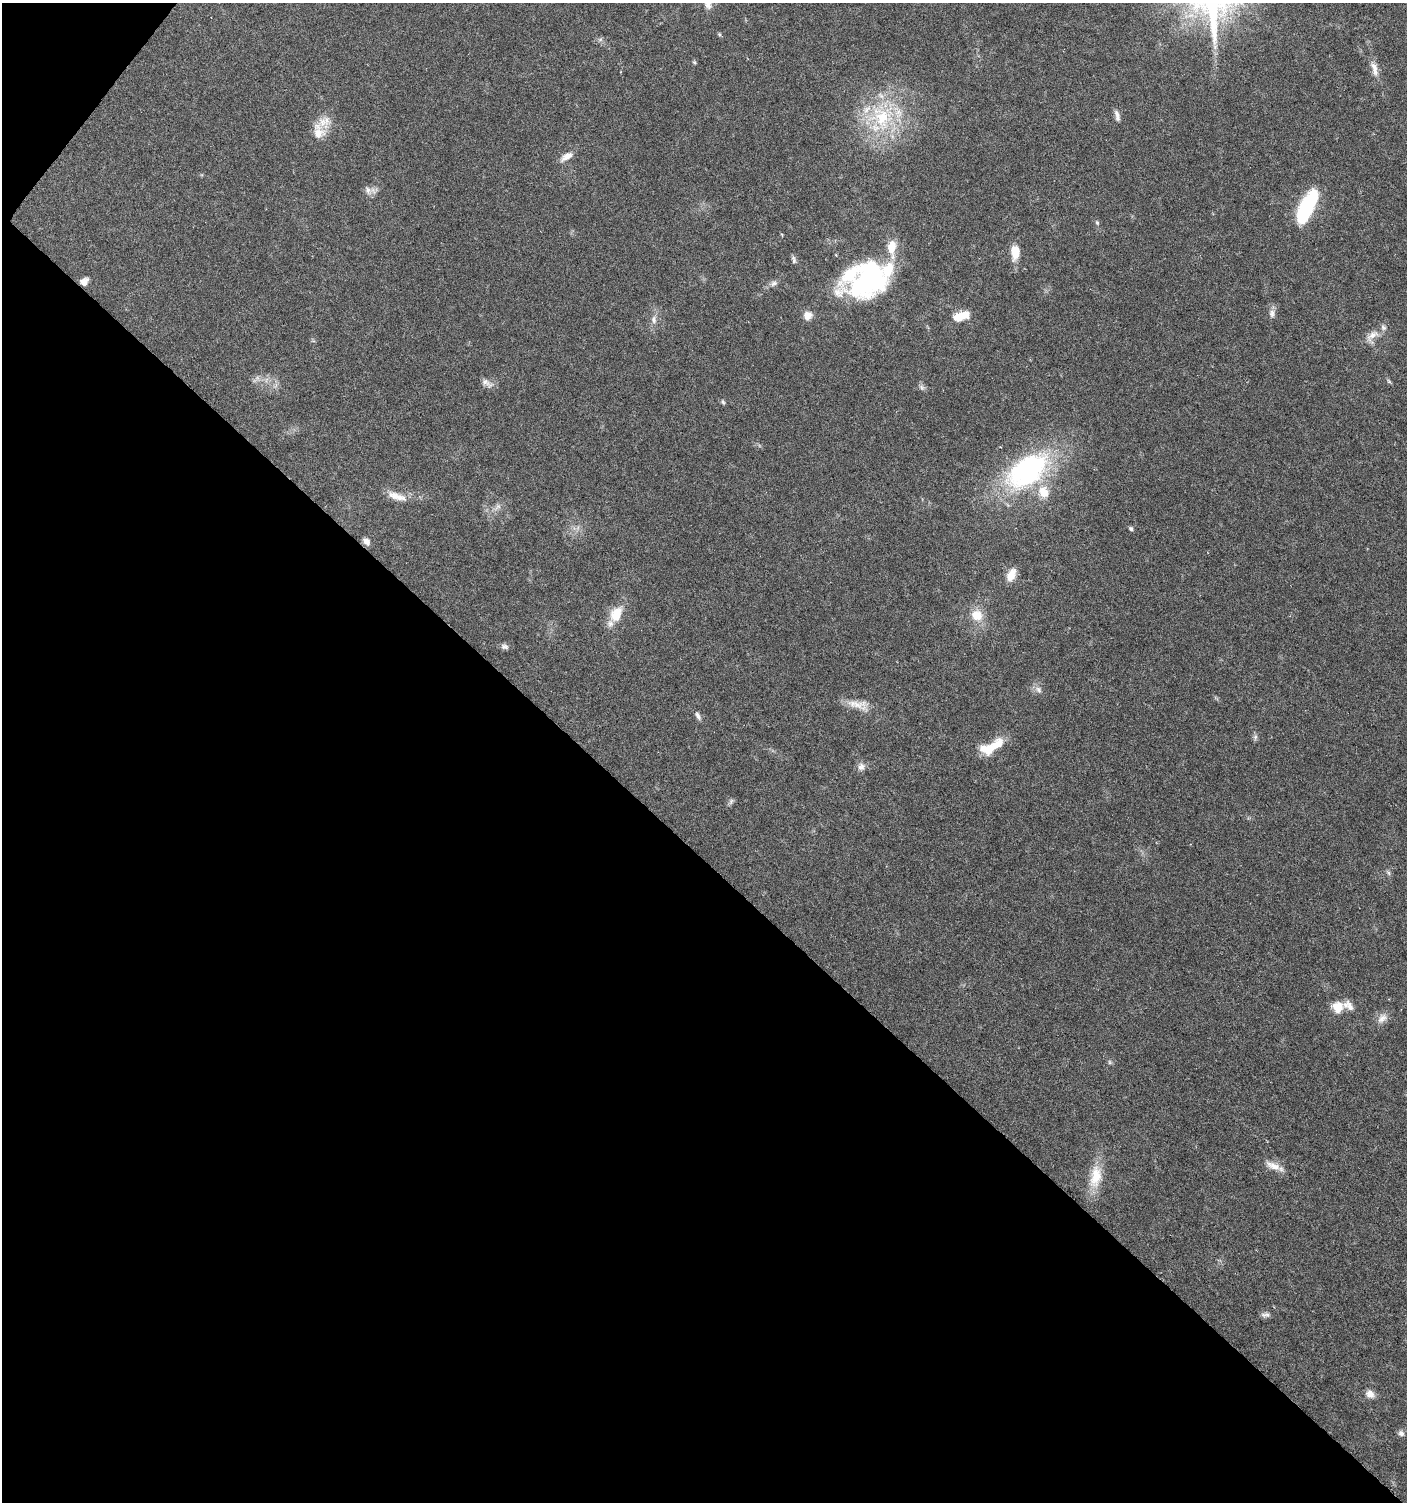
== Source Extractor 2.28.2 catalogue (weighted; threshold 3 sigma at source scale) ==
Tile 9 of 4 x 4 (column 1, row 3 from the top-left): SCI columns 240-1644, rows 1504-3003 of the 6032 x 6014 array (HDU 1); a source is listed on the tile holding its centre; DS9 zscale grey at full resolution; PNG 1409 x 1504 px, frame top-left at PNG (2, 3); no overlay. Shown black and unused: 44% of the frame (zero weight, under 5 of 9 exposures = <1% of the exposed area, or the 3 px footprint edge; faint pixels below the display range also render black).
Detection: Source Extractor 2.28.2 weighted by HDU 2 'WHT'; one run over the whole footprint, this tile lists its part. Background 0.0275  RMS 0.0024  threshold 0.00979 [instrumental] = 3 sigma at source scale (4.09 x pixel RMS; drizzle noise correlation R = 1.36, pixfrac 0.8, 0.0396/0.0396 arcsec/px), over >= 5 px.
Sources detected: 63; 10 inside a brighter listed object's ellipse — not listed separately; the other 53 listed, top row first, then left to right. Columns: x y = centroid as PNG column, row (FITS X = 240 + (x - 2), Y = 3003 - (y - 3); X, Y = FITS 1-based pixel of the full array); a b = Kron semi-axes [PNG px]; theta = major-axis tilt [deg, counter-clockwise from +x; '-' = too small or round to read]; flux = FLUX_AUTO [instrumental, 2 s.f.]
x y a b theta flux
708 3 23 11 71 2.6
600 39 7 4 1 0.48
694 62 6 4 -44 0.27
1374 69 22 7 -76 2.1
1117 115 15 6 -77 1
882 117 39 36 -50 20
318 132 22 16 -88 3.8
566 157 18 8 32 1.8
368 190 13 8 -57 1.3
1306 207 33 11 63 24
1097 223 7 4 -63 0.4
1015 252 15 9 89 4
836 255 4 3 - 0.2
794 260 12 5 -82 0.6
870 279 49 33 35 40
84 282 9 7 39 1.6
773 283 10 7 22 0.88
1272 313 12 7 -86 1.1
808 315 11 10 - 1.8
958 317 13 10 -8 2.6
654 320 12 7 -84 1.2
1372 336 23 11 50 2.4
257 378 7 6 - 0.73
1389 381 7 5 -33 0.34
487 383 18 8 -34 1.4
922 387 8 6 -69 0.66
723 402 6 5 - 0.37
1027 470 50 28 36 43
397 496 29 9 -18 2.9
497 507 13 6 48 1.2
1131 529 6 5 - 0.45
366 541 9 7 -50 1.3
1011 575 17 10 65 2.6
616 614 17 12 64 5
977 615 17 15 -48 4
504 647 11 7 -13 0.78
1038 690 12 7 -43 1.1
858 705 32 12 -12 3.4
698 716 12 5 -62 0.82
1255 737 8 6 70 0.55
998 744 18 12 38 4
861 767 11 10 - 1.2
731 801 8 6 73 0.57
1388 873 7 4 -46 0.44
1348 1005 16 10 -39 1.8
1338 1007 10 10 - 4.1
1382 1018 16 10 40 1.8
1110 1062 7 4 -89 0.36
1273 1166 23 8 -25 2.4
1096 1176 33 15 80 5.9
1266 1315 12 6 2 0.79
1370 1394 11 9 -35 1.6
1401 1433 9 8 - 0.78
Isophote crosses this tile's border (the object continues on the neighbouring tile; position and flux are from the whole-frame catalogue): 1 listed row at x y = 708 3